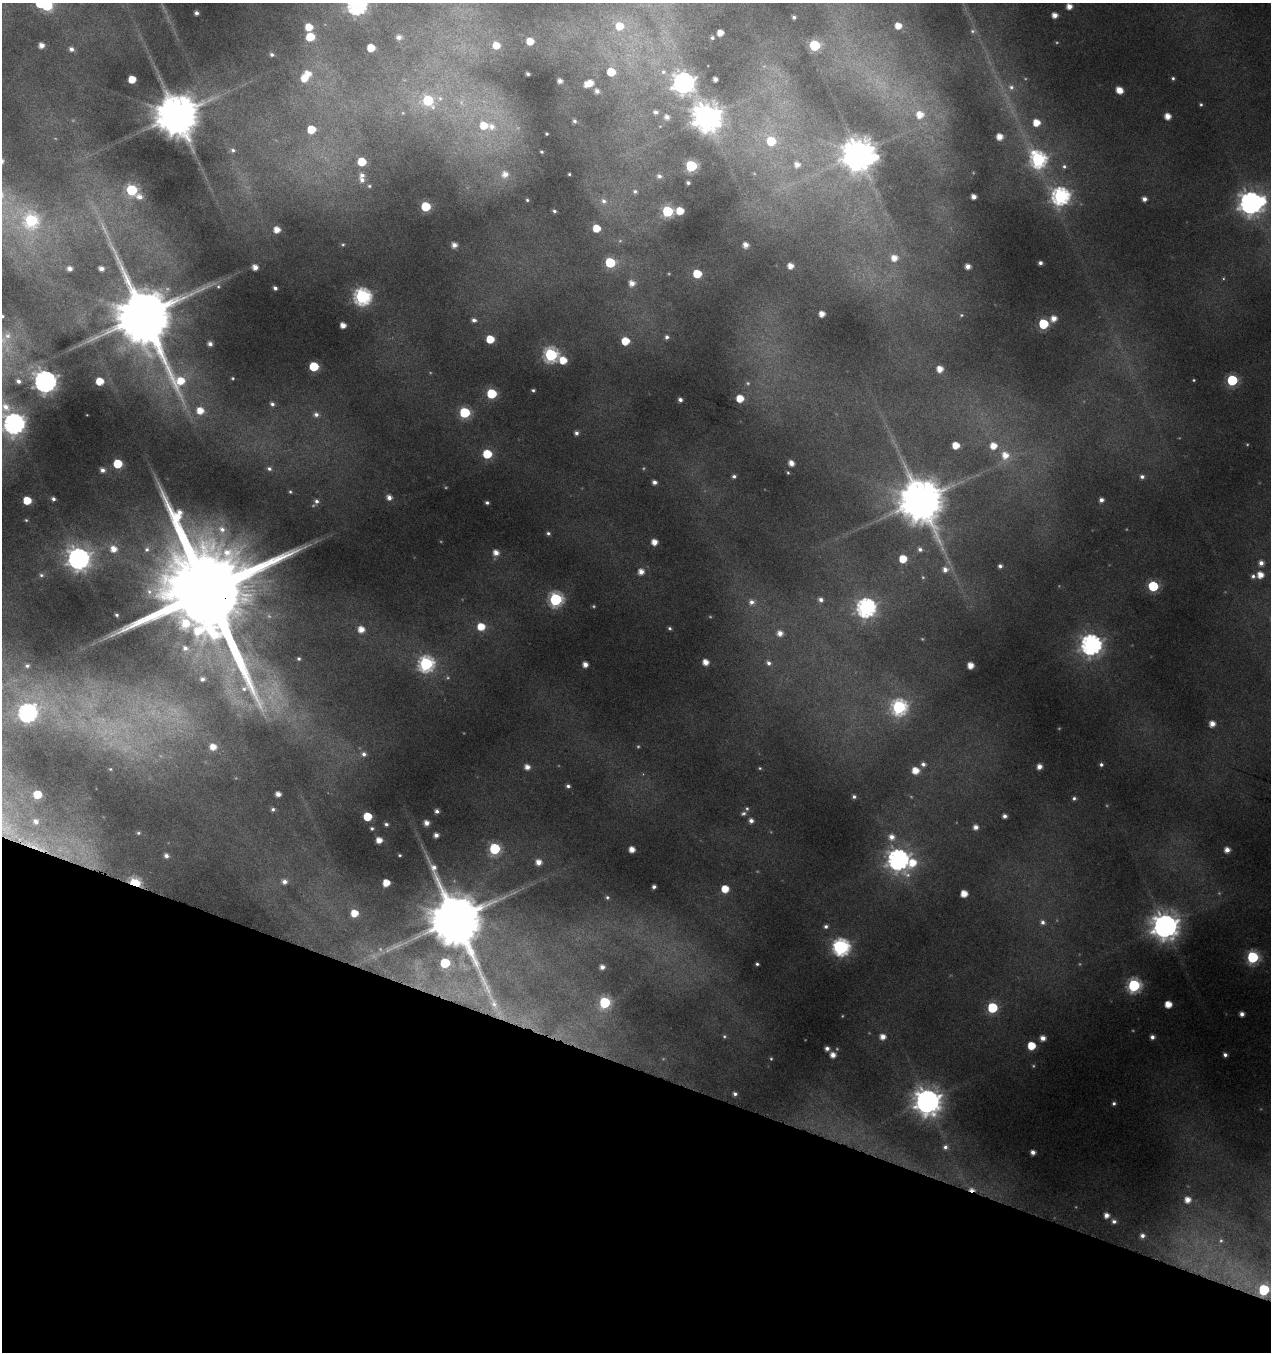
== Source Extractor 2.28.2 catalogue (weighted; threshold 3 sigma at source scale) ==
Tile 15 of 4 x 4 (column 3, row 4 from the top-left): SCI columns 2762-4030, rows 25-1374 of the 5617 x 5427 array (HDU 1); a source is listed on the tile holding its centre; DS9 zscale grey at full resolution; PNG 1273 x 1354 px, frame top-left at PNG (2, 3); no overlay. Shown black and unused: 21% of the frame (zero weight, under 4 of 8 exposures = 2% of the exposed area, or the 3 px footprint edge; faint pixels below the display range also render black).
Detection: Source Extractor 2.28.2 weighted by HDU 2 'WHT'; one run over the whole footprint, this tile lists its part. Background 0.0868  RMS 0.0096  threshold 0.0393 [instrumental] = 3 sigma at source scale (4.09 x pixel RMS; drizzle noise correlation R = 1.36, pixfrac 0.8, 0.0396/0.0396 arcsec/px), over >= 5 px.
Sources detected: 293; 19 too faint to see at this stretch — not listed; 3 inside a brighter listed object's ellipse — not listed separately; the other 271 listed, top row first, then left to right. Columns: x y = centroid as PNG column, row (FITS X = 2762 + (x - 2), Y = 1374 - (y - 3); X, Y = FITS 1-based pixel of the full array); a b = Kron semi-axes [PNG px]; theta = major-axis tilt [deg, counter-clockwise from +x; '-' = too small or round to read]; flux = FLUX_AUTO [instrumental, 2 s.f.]
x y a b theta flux
40 3 6 5 - 29
47 5 6 6 - 69
357 5 7 7 - 320
1069 6 5 5 - 7
196 13 4 4 - 2.8
1055 15 5 4 - 6
794 17 3 3 - 1.5
619 26 9 9 - 15
898 26 5 5 - 9.7
309 27 5 5 - 15
972 31 8 6 1 2.2
720 33 5 4 - 8.6
310 37 6 6 - 22
399 37 7 6 - 4.3
712 38 4 3 - 1.3
530 41 5 5 - 12
41 45 4 4 - 6.1
496 45 7 6 - 12
815 45 6 6 - 74
371 48 5 5 - 17
71 49 6 5 - 3.3
272 54 4 4 - 1.8
611 72 6 5 - 24
663 72 7 6 - 2.5
528 74 3 3 - 1.4
304 78 6 6 - 12
1173 78 5 4 - 1.4
132 79 5 5 - 15
715 79 4 4 - 3.9
560 81 4 4 - 3.9
590 83 5 5 - 8.1
684 83 8 8 - 640
1011 87 7 6 - 2.6
1119 90 6 5 - 11
597 91 4 4 - 3.1
428 100 7 6 - 52
1201 104 4 4 - 1.2
655 112 6 5 - 2.3
403 113 6 3 -17 0.91
177 115 11 11 - 3800
920 115 10 9 - 15
1168 116 5 5 - 8.3
667 117 5 5 - 4
707 117 9 9 - 1300
574 121 3 3 - 1.3
1036 123 5 5 - 12
484 125 8 8 - 16
492 126 10 9 - 7.8
311 129 6 6 - 18
547 134 2 2 - 0.75
999 137 5 5 - 8.2
771 141 7 7 - 28
233 150 7 6 - 2.4
541 152 3 2 - 0.94
859 154 10 9 - 2000
1038 159 8 7 - 210
362 162 6 5 - 24
797 165 6 6 - 6
691 166 6 6 - 97
1064 166 6 6 - 2
505 174 9 9 - 8.6
569 174 3 2 - 0.77
659 176 7 6 - 3.2
362 180 9 6 -43 4.5
688 183 4 3 - 1.5
369 186 5 5 - 1.3
132 190 6 6 - 87
635 191 7 6 - 2.7
1061 196 7 7 - 280
139 197 9 6 -31 5.7
974 197 4 4 - 5.2
1144 199 4 4 - 4
527 200 3 3 - 0.98
604 201 9 7 -45 4.6
1251 203 10 8 6 680
426 206 6 5 - 47
554 211 4 3 - 1.5
667 211 6 6 - 73
680 211 6 5 - 15
31 220 8 7 - 110
596 228 6 6 - 17
277 230 5 5 - 9.4
343 245 5 5 - 1.3
454 245 5 5 - 5.1
746 245 4 4 - 5.7
894 258 8 7 - 9.2
610 262 6 6 - 57
1040 263 4 4 - 2.5
790 266 5 5 - 7.1
968 266 4 4 - 5.2
255 267 5 4 - 6.4
70 269 5 5 - 4.8
101 269 6 5 - 5.1
697 274 6 5 - 25
632 283 6 6 - 6.8
218 287 5 3 - 0.89
275 288 4 3 - 2.2
362 297 7 7 - 250
822 314 5 5 - 7.5
2 316 4 4 - 1.3
144 316 22 14 -58 8000
1054 318 7 6 - 7.2
474 320 7 5 -11 2.8
1043 324 6 6 - 55
343 325 5 4 - 7.7
7 336 11 9 -1 6.4
667 337 5 5 - 2.3
490 339 5 5 - 21
625 341 6 6 - 18
210 344 4 4 - 3
551 355 7 7 - 160
563 360 6 5 - 16
314 366 6 5 - 43
940 369 5 5 - 8.6
233 378 4 3 - 0.93
1194 380 3 3 - 0.72
1232 380 6 6 - 72
18 381 5 4 - 2.9
45 381 8 8 - 670
100 381 5 5 - 16
748 383 6 5 - 1.5
533 390 4 3 - 1.4
492 393 6 6 - 50
740 398 5 5 - 16
680 400 4 4 - 2.9
272 404 6 5 - 2.4
6 407 12 9 -48 9.4
200 411 8 7 - 13
465 412 6 6 - 69
316 414 7 7 - 3.7
14 424 8 8 - 470
576 433 5 5 - 2.6
956 445 5 5 - 12
993 446 6 6 - 9.8
487 454 6 5 - 34
1005 455 8 8 - 9.8
791 463 5 4 - 5.7
118 464 6 5 - 32
269 469 6 5 - 2.2
102 470 5 5 - 3.8
788 473 4 4 - 0.9
734 476 5 4 - 2
1142 477 6 5 - 2.6
654 482 5 4 - 3.3
290 492 5 4 - 1.1
389 497 5 5 - 4.8
53 499 4 3 - 2.1
921 500 12 11 - 3800
1101 500 4 4 - 3.5
27 501 6 5 - 20
316 501 7 6 - 3.1
487 503 4 4 - 1.8
26 520 4 3 - 0.84
222 529 12 10 -49 9
548 533 5 4 - 1.7
654 542 5 5 - 8.2
114 549 8 7 - 11
147 549 7 7 - 3
920 549 6 5 - 2.6
496 553 6 5 - 6.8
79 558 8 8 - 670
903 559 6 6 - 17
1261 563 5 5 - 4.1
1000 566 4 4 - 2.3
945 569 6 6 - 4.8
641 572 6 5 - 6.9
41 575 7 5 -15 1.9
1260 575 5 5 - 8.9
1253 576 5 5 - 2.1
1153 586 6 6 - 62
208 592 32 23 -33 26000
556 599 7 7 - 140
821 600 6 5 - 3.1
752 602 8 7 - 4.2
866 608 8 7 - 320
117 615 3 3 - 0.88
481 627 7 6 - 16
669 628 5 4 - 1.5
361 629 6 6 - 9
780 633 6 5 - 5.8
1091 645 8 8 - 450
185 648 6 6 - 3.3
299 659 4 4 - 1.4
706 662 5 5 - 8.2
769 663 6 5 - 2.5
426 664 7 7 - 190
585 664 4 4 - 5.7
970 665 5 5 - 9.2
27 666 5 4 - 1.5
202 679 5 4 - 2.9
899 707 7 7 - 180
27 713 8 7 - 310
1212 724 5 5 - 6.9
213 747 6 6 - 8.6
364 754 7 6 - 3.5
923 764 6 5 - 2.8
1101 765 4 4 - 1.6
527 767 6 5 - 5.9
1039 767 5 5 - 5.1
110 769 3 3 - 0.62
915 770 6 6 - 12
568 786 4 4 - 2.1
37 794 6 5 - 21
278 794 5 4 - 5.4
854 797 4 4 - 1.7
1074 798 5 4 - 1.8
747 808 5 4 - 1.3
273 809 5 4 - 1.7
437 811 4 4 - 2.5
743 813 7 5 17 2
367 816 5 5 - 29
1005 816 4 4 - 3.1
751 821 5 5 - 3.5
36 822 7 6 - 3.4
426 823 5 4 - 5.2
386 824 5 4 - 1.8
976 827 5 5 - 4.7
372 828 4 4 - 1.3
138 833 5 4 - 1.1
436 835 4 4 - 4
891 837 7 7 - 6.2
379 840 5 5 - 7.9
495 849 6 6 - 75
632 849 5 4 - 8.1
1227 850 5 4 - 5.5
400 855 3 3 - 0.91
166 856 5 4 - 3.5
898 859 9 8 - 520
539 862 6 5 - 6.9
912 863 11 9 66 19
284 882 5 5 - 4
135 883 6 4 -20 97
386 883 5 5 - 14
654 887 4 3 - 2.4
725 889 5 5 - 16
964 894 5 5 - 11
607 897 6 5 - 1.6
354 913 6 5 - 13
455 919 16 13 -56 6600
1043 922 7 6 - 3.2
826 926 5 5 - 2.3
1165 926 9 9 - 1000
841 947 8 7 - 250
1253 957 6 6 - 94
445 963 6 6 - 51
757 964 3 3 - 1.5
602 967 6 5 - 4.8
1134 985 7 6 - 140
493 1002 30 8 -65 14
605 1002 6 6 - 87
1168 1004 5 5 - 12
992 1008 6 6 - 52
1242 1014 4 4 - 3.9
883 1037 5 5 - 6.5
1152 1037 4 4 - 3.4
1043 1038 5 5 - 5.7
1031 1046 5 5 - 20
827 1048 4 4 - 3.1
833 1055 5 5 - 6.3
1225 1055 4 4 - 2.5
735 1094 4 4 - 2.1
927 1101 9 9 - 1000
1114 1103 5 5 - 1.8
945 1147 7 7 - 3.4
1033 1152 4 4 - 4
972 1190 10 5 -5 6.4
1187 1200 6 6 - 7.3
1106 1215 6 5 - 5.2
1114 1221 6 6 - 3.1
1142 1236 6 6 - 3.5
1264 1290 6 6 - 70
Overlapping masked pixels (flux is a lower limit): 4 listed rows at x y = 208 592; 135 883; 455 919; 972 1190
Isophote crosses this tile's border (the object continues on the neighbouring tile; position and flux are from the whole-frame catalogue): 5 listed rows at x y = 40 3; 47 5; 357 5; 2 316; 14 424